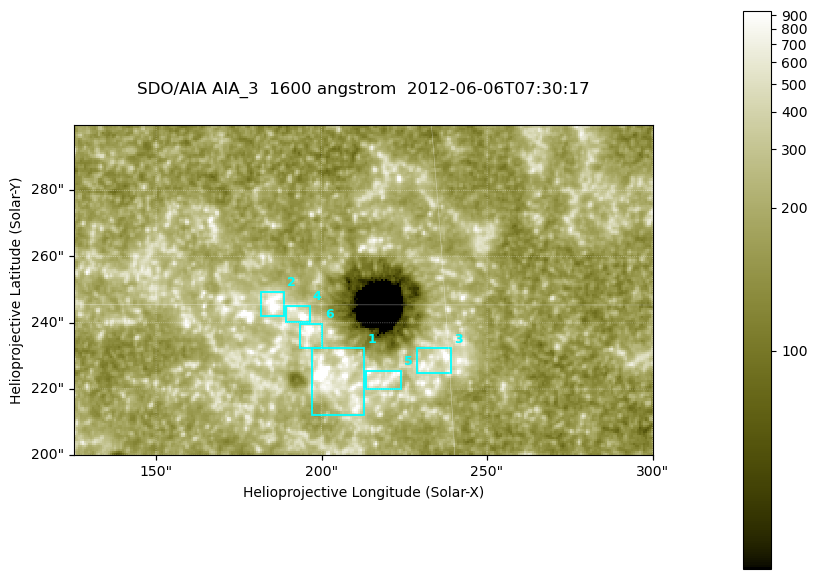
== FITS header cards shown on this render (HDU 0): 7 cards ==
TELESCOP= 'SDO/AIA '
INSTRUME= 'AIA_3   '
WAVELNTH=                 1600
WAVEUNIT= 'angstrom'
DATE-OBS= '2012-06-06T07:30:17.13'
CTYPE1  = 'HPLN-TAN'
CTYPE2  = 'HPLT-TAN'

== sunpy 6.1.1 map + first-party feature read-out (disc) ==
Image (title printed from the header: SDO/AIA AIA_3  1600 angstrom  2012-06-06T07:30:17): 287 x 164 px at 0.609 arcsec/px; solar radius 946 arcsec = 1552 px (partial field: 0.6% of the solar disc is inside the frame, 100% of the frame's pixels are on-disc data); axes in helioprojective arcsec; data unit not stated in the header (colour bar unlabelled)
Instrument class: DISC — disc imager (sunpy class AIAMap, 1600 A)
Bright regions (active regions / flare kernels): reference = the on-disc median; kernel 3 px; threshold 5 sigma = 343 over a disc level ~184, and >= 1.15x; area >= 47 px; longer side >= 3 px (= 1.8 arcsec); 6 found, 6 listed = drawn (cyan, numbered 1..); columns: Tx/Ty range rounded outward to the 2 arcsec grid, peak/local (2 s.f.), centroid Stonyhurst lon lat
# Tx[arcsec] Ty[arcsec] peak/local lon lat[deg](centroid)
1 196..214 212..232 10 +13 +14
2 182..190 242..250 6.8 +12 +15
3 228..240 224..232 6.5 +15 +14
4 188..198 240..246 10 +12 +15
5 212..224 220..226 4.3 +14 +14
6 192..200 232..240 6.8 +12 +14